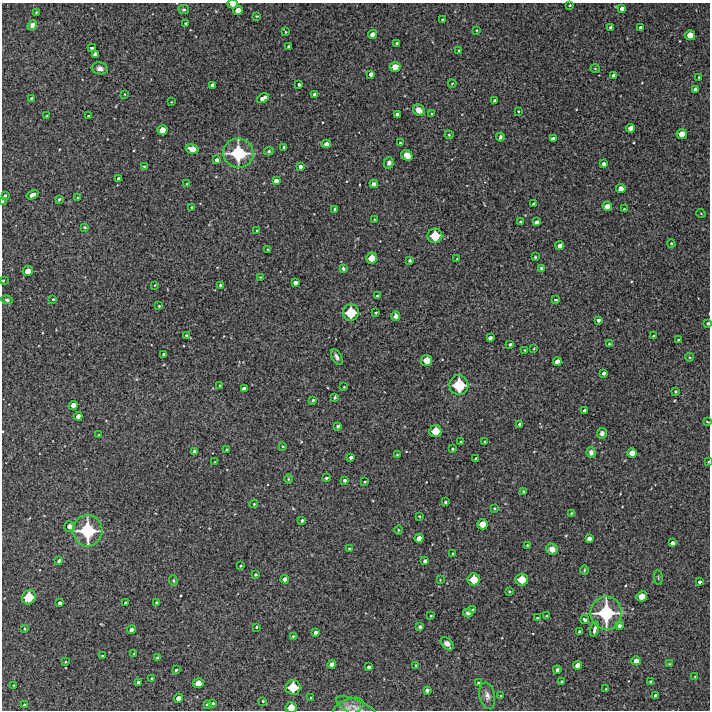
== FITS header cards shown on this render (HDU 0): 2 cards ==
NAXIS1  =                  708 /FITS: X Dimension
NAXIS2  =                  708 /FITS: Y Dimension

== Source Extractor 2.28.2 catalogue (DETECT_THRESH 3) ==
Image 708 x 708 px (HDU 0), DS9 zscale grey, 1 PNG px = 1 image px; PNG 712 x 712 px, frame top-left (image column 1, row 708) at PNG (2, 3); each listed source drawn as its Kron ellipse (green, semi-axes under 4 px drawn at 4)
Background 5220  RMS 290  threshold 881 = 3 sigma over >= 5 px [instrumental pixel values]
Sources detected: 243; all 243 listed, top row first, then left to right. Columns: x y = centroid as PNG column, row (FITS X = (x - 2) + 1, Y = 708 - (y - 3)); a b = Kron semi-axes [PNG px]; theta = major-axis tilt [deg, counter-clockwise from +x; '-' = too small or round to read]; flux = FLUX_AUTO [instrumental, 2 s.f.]
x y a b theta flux
233 4 5 3 - 1.4e+05
570 5 3 2 - 2.2e+04
622 8 4 4 - 8.5e+04
184 10 5 4 - 3.8e+04
238 10 5 4 - 1.7e+05
36 12 4 3 - 1.9e+04
257 16 3 3 - 1.8e+04
442 19 3 3 - 2.2e+04
186 23 4 3 - 2.3e+04
32 25 5 4 - 7.6e+04
640 27 3 3 - 5.2e+04
611 28 4 4 - 8.3e+04
476 30 3 2 - 1.6e+04
286 32 3 3 - 1.5e+04
372 34 4 4 - 1.2e+05
690 35 5 5 - 2.0e+05
397 43 3 3 - 3.4e+04
289 47 4 3 - 5.6e+04
92 48 4 3 - 2.9e+04
459 50 3 2 - 1.8e+04
95 54 4 4 - 1.0e+05
395 67 5 5 - 2.1e+05
100 68 8 6 -9 8.3e+04
595 69 5 3 - 1.5e+04
371 74 4 4 - 7.7e+04
614 75 4 4 - 9.3e+04
699 77 3 3 - 2.0e+04
452 83 4 3 - 1.4e+04
299 84 3 3 - 4.5e+04
212 85 4 4 - 7.8e+04
695 89 3 3 - 3.9e+04
124 94 3 2 - 1.2e+04
314 94 3 3 - 3.9e+04
32 98 3 3 - 5.8e+04
263 98 6 4 31 1.1e+05
495 101 4 3 - 5.9e+04
171 102 2 2 - 1.3e+04
419 110 6 5 - 1.6e+05
518 111 3 2 - 2.0e+04
397 114 4 3 - 5.9e+04
432 114 3 3 - 1.7e+04
47 116 3 2 - 1.4e+04
88 116 3 2 - 2.6e+04
630 128 4 4 - 1.2e+05
162 130 5 5 - 1.9e+05
682 134 5 5 - 1.9e+05
449 135 4 4 - 2.0e+04
500 137 4 3 - 4.3e+04
553 139 4 4 - 9.7e+04
400 143 3 2 - 1.7e+04
326 144 4 4 - 8.8e+04
284 148 4 3 - 3.8e+04
192 149 6 5 - 2.2e+05
269 151 5 4 - 3.2e+04
238 153 15 14 - 1.1e+06
407 155 6 5 - 1.7e+05
217 160 4 3 - 6.9e+04
389 163 6 5 - 8.1e+04
604 164 4 3 - 7.6e+04
144 166 3 2 - 1.7e+04
300 166 4 3 - 6.4e+04
118 178 3 3 - 3.3e+04
276 181 4 4 - 9.5e+04
187 184 4 3 - 1.7e+04
374 184 4 4 - 7.3e+04
621 189 4 4 - 1.4e+05
32 195 6 4 30 1.3e+05
5 196 3 3 - 4.3e+04
78 198 3 2 - 1.8e+04
59 199 3 3 - 2.2e+04
3 201 2 2 - 1.9e+04
534 204 4 3 - 6.0e+04
607 206 5 4 - 9.3e+04
191 207 3 2 - 1.8e+04
335 209 3 3 - 4.5e+04
624 209 3 2 - 1.5e+04
701 213 5 3 - 1.5e+04
374 219 3 2 - 1.4e+04
521 222 3 3 - 2.8e+04
537 222 4 3 - 5.1e+04
85 227 3 3 - 2.4e+04
257 231 3 3 - 3.7e+04
435 236 7 7 - 4.8e+05
671 243 4 3 - 2.6e+04
560 246 4 4 - 8.7e+04
267 249 4 3 - 1.6e+04
535 257 3 3 - 2.2e+04
372 258 5 5 - 2.5e+05
457 259 4 2 - 1.2e+04
410 260 3 3 - 3.4e+04
343 268 3 3 - 3.3e+04
541 268 3 3 - 2.5e+04
28 271 5 5 - 1.9e+05
260 277 3 3 - 1.7e+04
3 280 3 2 - 1.7e+04
295 282 4 4 - 8.4e+04
155 285 4 2 - 1.2e+04
220 285 3 3 - 3.1e+04
377 296 3 2 - 2.5e+04
53 299 3 3 - 1.9e+04
7 300 6 4 -8 3.6e+04
556 300 4 3 - 2.4e+04
159 306 3 3 - 2.1e+04
351 313 8 8 - 5.4e+05
376 313 3 3 - 2.5e+04
396 316 5 4 - 7.1e+04
598 320 3 3 - 5.4e+04
708 323 3 3 - 3.5e+04
186 335 3 3 - 1.7e+04
653 336 3 2 - 2.0e+04
490 338 4 3 - 6.6e+04
679 340 3 3 - 3.0e+04
510 344 3 3 - 3.0e+04
609 344 3 2 - 1.5e+04
534 348 3 2 - 1.3e+04
525 350 3 2 - 1.5e+04
164 354 4 3 - 6.5e+04
337 357 8 4 -61 7.3e+04
689 357 4 3 - 1.8e+04
427 360 5 5 - 2.5e+05
557 362 4 4 - 1.4e+05
604 373 3 3 - 5.9e+04
220 385 3 2 - 1.3e+04
459 385 10 9 - 7.3e+05
344 387 2 2 - 1.5e+04
244 389 4 4 - 9.1e+04
675 391 3 3 - 2.1e+04
335 397 3 3 - 2.3e+04
313 400 3 3 - 2.9e+04
73 405 4 4 - 1.4e+05
585 411 4 3 - 6.1e+04
78 416 4 4 - 1.1e+05
707 422 4 2 - 1.4e+04
520 424 3 3 - 4.1e+04
338 426 3 3 - 3.4e+04
436 431 6 6 - 3.1e+05
602 433 5 5 - 6.8e+04
99 435 3 2 - 1.4e+04
461 442 3 3 - 3.3e+04
485 442 3 3 - 4.2e+04
283 446 3 2 - 1.7e+04
453 449 3 3 - 2.4e+04
227 450 3 3 - 3.7e+04
195 451 3 3 - 5.6e+04
591 452 5 4 - 6.9e+04
632 453 5 5 - 1.7e+05
397 455 2 2 - 1.5e+04
351 457 4 3 - 6.8e+04
476 459 3 3 - 4.9e+04
215 462 3 2 - 1.3e+04
708 462 4 2 - 1.4e+04
326 478 3 3 - 3.5e+04
288 479 5 3 - 1.9e+04
345 480 3 3 - 4.6e+04
365 482 3 2 - 1.6e+04
523 491 3 3 - 1.8e+04
445 502 3 3 - 2.9e+04
254 504 4 3 - 2.1e+04
494 508 2 2 - 1.6e+04
571 513 4 3 - 1.6e+04
419 516 2 2 - 1.7e+04
302 520 3 3 - 3.3e+04
483 524 5 5 - 2.2e+05
69 526 5 5 - 1.3e+05
398 530 4 3 - 1.6e+04
88 531 15 15 - 1.2e+06
419 538 5 4 - 1.4e+05
589 538 4 4 - 9.3e+04
672 543 4 3 - 7.4e+04
527 545 3 2 - 1.6e+04
349 549 4 3 - 2.3e+04
552 549 6 5 - 1.5e+05
453 553 3 2 - 2.1e+04
59 561 3 3 - 3.9e+04
425 561 4 3 - 5.6e+04
241 566 3 3 - 2.2e+04
584 570 5 3 - 1.9e+04
256 574 3 3 - 2.6e+04
658 578 7 3 -85 1.8e+04
285 579 4 4 - 1.0e+05
474 579 6 6 - 3.2e+05
522 579 6 6 - 3.2e+05
440 580 3 3 - 1.3e+04
173 581 5 4 - 2.5e+04
700 582 3 3 - 4.5e+04
509 591 3 3 - 2.5e+04
642 596 5 5 - 2.1e+05
29 597 7 6 - 4.4e+05
156 602 4 4 - 2.7e+04
59 603 3 3 - 5.6e+04
126 603 3 3 - 3.9e+04
473 610 4 3 - 3.2e+04
468 613 4 4 - 4.5e+04
606 613 17 15 -90 1.3e+06
431 616 3 2 - 1.6e+04
547 616 3 3 - 2.4e+04
537 618 3 2 - 1.8e+04
585 620 4 3 - 4.3e+04
619 626 3 3 - 5.3e+04
256 627 3 2 - 2.5e+04
420 627 4 3 - 3.5e+04
25 629 3 2 - 1.9e+04
595 629 7 3 73 7.9e+04
131 630 4 4 - 9.1e+04
315 632 4 3 - 6.4e+04
580 632 4 3 - 6.2e+04
293 636 3 2 - 1.8e+04
447 644 8 5 -48 9.5e+04
134 653 3 2 - 1.4e+04
102 656 3 2 - 1.5e+04
157 658 3 3 - 3.1e+04
636 661 4 4 - 1.3e+05
65 662 4 2 - 1.5e+04
332 664 4 4 - 1.0e+05
670 664 4 3 - 2.0e+04
415 665 3 2 - 1.2e+04
578 665 4 4 - 1.2e+05
369 667 3 3 - 4.6e+04
176 670 3 3 - 3.2e+04
557 670 4 3 - 5.8e+04
695 676 3 3 - 1.6e+04
152 679 3 3 - 3.2e+04
562 681 3 3 - 3.2e+04
650 681 3 2 - 2.3e+04
138 682 4 3 - 4.8e+04
198 683 5 5 - 2.1e+05
478 683 3 3 - 2.7e+04
13 685 3 2 - 1.2e+04
293 687 7 7 - 4.5e+05
606 689 3 2 - 1.6e+04
427 690 4 3 - 5.9e+04
655 695 3 3 - 3.3e+04
487 696 13 7 -78 1.0e+05
500 696 4 2 - 1.4e+04
179 698 4 4 - 1.4e+05
311 698 3 2 - 1.9e+04
263 701 3 2 - 1.6e+04
213 703 3 3 - 2.7e+04
207 704 4 3 - 3.7e+04
24 705 3 3 - 2.2e+04
291 708 6 5 - 2.6e+05
348 708 16 8 23 1.4e+05
357 708 22 8 -25 1.5e+05
At the frame edge (FLAGS 8, measured only in part): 8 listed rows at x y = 233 4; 3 201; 3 280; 708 323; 707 422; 708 462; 291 708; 357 708

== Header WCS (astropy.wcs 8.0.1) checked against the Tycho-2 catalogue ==
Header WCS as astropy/WCSLIB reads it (CRVAL/CRPIX/CD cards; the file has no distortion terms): RA---TAN/DEC--TAN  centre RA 00:55:14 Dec -43:45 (13.81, -43.74 deg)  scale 1.7 arcsec/px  FOV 20.1' x 20.1'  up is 0 deg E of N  parity normal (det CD < 0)
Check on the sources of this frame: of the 60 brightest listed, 3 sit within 1.9 arcsec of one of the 4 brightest Tycho-2 stars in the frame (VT <= 12.24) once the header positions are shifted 0.40 arcsec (0.32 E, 0.24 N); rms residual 0.65 arcsec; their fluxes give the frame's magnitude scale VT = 26.50 - 2.5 log10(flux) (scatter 0.26 mag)
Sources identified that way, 3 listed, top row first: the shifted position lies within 1.9 arcsec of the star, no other Tycho-2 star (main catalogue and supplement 1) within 3.8 arcsec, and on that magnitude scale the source's flux lands within +1.5 / -3 mag of the star's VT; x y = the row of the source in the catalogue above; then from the Tycho-2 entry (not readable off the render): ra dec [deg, ICRS J2000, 3 dp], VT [Tycho-2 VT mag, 2 dp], TYC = Tycho-2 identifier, HIP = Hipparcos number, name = IAU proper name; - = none
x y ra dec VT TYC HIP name
459 385 13.742 -43.757 12.24 7539-270-1 - -
88 531 13.984 -43.827 11.30 7539-635-1 - -
606 613 13.645 -43.865 10.96 7539-154-1 - -